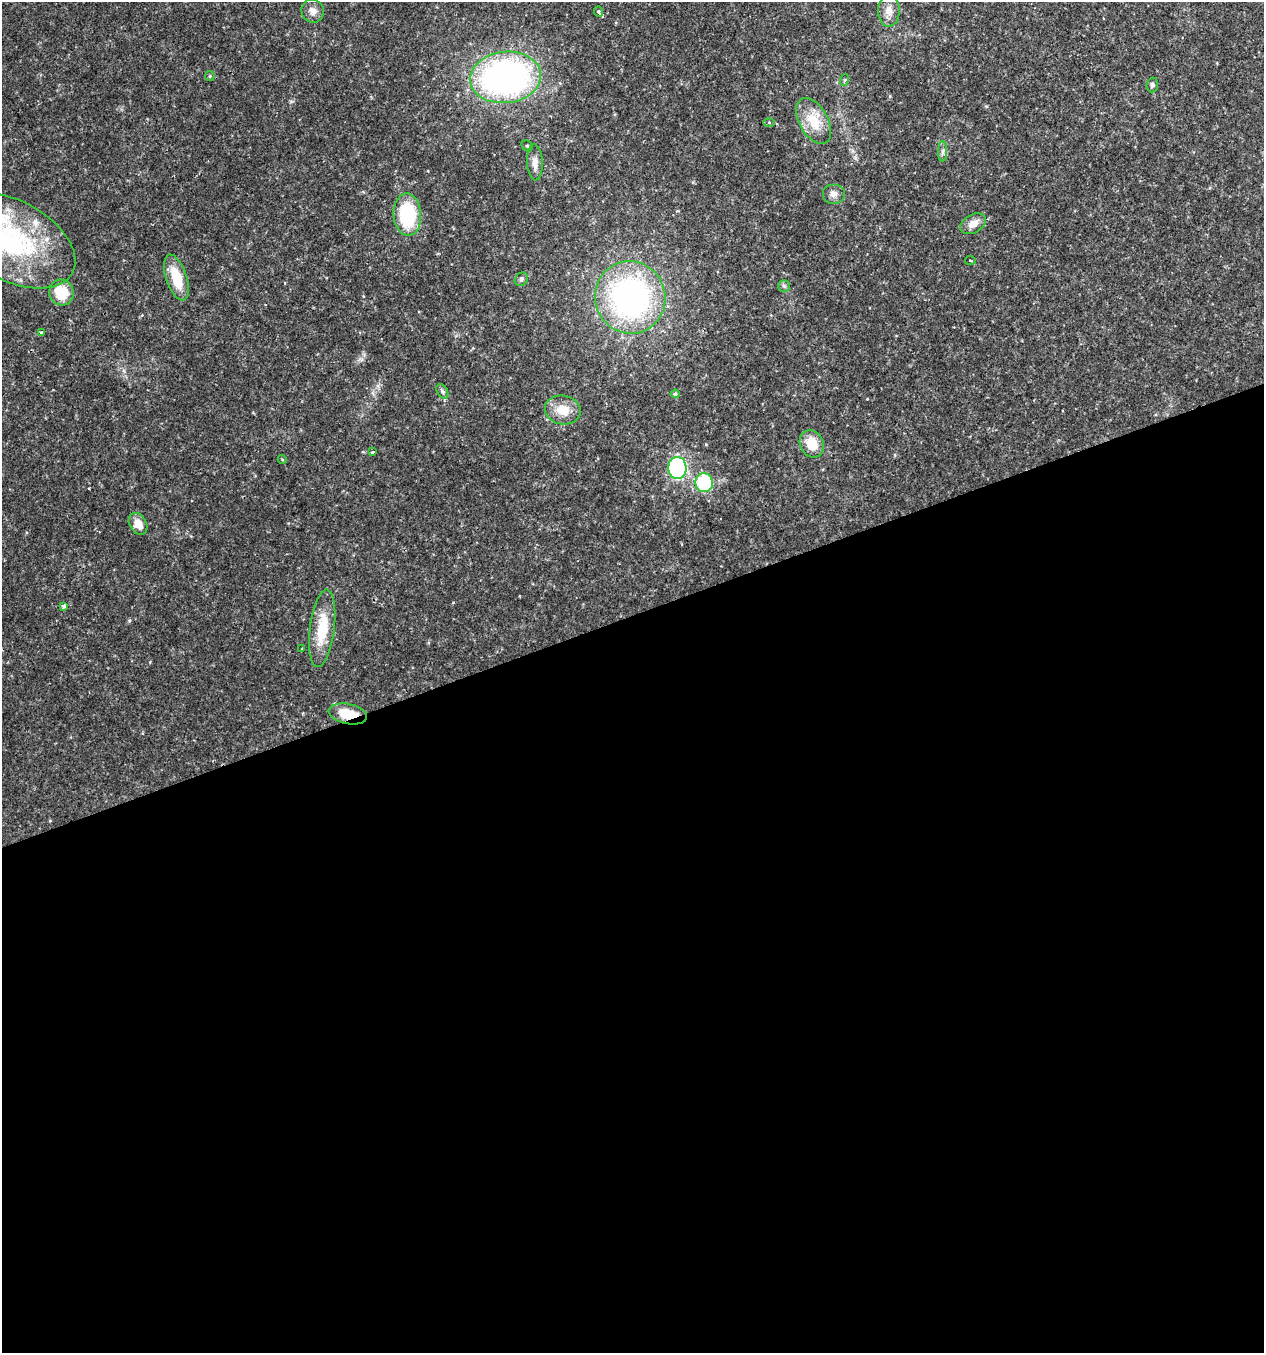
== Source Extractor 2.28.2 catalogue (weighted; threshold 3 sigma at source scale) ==
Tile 15 of 4 x 4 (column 3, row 4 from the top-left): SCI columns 2644-3905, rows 1-1351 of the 5232 x 5405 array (HDU 1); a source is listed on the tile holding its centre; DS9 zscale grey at full resolution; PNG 1266 x 1355 px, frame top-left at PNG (2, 2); each listed source drawn as its Kron ellipse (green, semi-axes under 4 px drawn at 4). Shown black and unused: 55% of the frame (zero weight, under 2 of 3 exposures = <1% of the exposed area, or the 3 px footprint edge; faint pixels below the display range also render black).
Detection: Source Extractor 2.28.2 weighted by HDU 2 'WHT'; one run over the whole footprint, this tile lists its part. Background 0.0262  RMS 0.003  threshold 0.0135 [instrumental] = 3 sigma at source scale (4.5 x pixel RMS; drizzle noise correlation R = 1.50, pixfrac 1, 0.0396/0.0396 arcsec/px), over >= 5 px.
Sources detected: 39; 1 inside a brighter object's white glare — neither listed nor drawn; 2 inside a brighter listed object's ellipse — not listed separately; the other 36 listed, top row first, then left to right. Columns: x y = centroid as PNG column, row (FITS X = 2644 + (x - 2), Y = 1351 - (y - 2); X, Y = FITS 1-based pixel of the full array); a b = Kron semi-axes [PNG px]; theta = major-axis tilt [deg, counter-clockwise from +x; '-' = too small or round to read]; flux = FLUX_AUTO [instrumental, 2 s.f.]
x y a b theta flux
313 11 12 11 - 2.1
889 11 16 11 89 2.8
599 12 5 4 - 0.64
210 76 5 4 - 0.38
506 77 36 25 6 100
844 80 6 3 70 0.33
1152 85 7 6 - 0.78
814 121 25 14 -61 8
769 122 5 3 - 0.29
527 146 6 5 - 0.46
943 152 10 4 -90 0.86
535 162 18 8 -87 2.3
834 194 11 10 - 1.8
407 215 21 14 -86 20
973 224 14 9 31 3.1
12 240 69 40 -28 50
970 260 5 3 - 0.49
176 277 24 10 -72 9
521 279 7 6 - 0.73
784 286 5 5 - 0.54
61 293 13 12 - 9.4
630 297 36 35 - 83
41 332 3 3 - 0.58
442 391 8 5 -59 0.67
675 394 4 4 - 0.58
563 410 18 14 -10 5.6
812 444 14 11 -63 5.7
372 452 3 3 - 1
282 459 4 3 - 0.25
677 468 11 9 -87 41
704 483 9 9 - 20
138 524 12 8 -59 3.2
64 606 4 3 - 0.86
322 628 39 12 83 11
302 649 4 3 - 0.33
348 714 19 10 -11 7.4
Overlapping masked pixels (flux is a lower limit): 1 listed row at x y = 348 714
Unlisted compact peaks at least as high as the median listed source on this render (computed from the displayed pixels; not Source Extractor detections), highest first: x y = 129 621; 706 444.